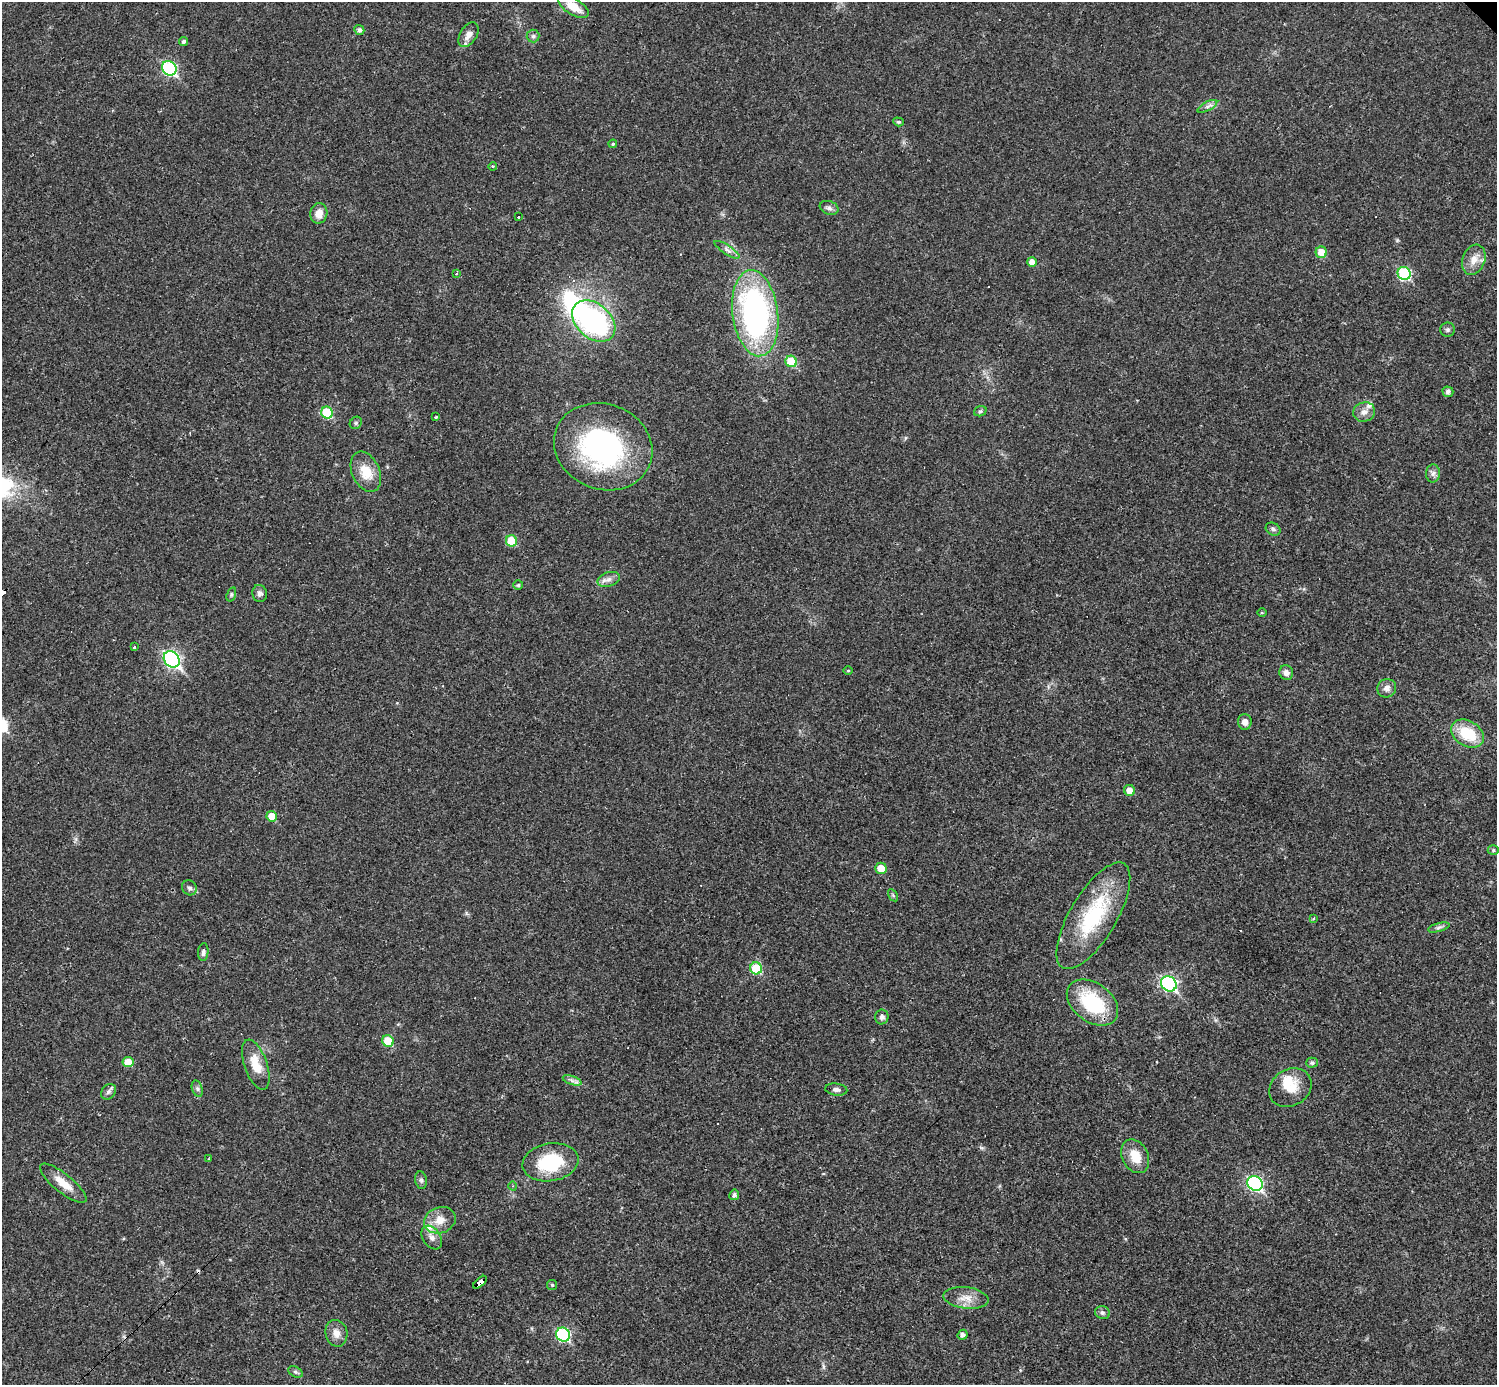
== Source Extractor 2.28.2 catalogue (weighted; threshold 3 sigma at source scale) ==
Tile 7 of 4 x 4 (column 3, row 2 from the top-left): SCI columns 2989-4483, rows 3060-4442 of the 5977 x 5977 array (HDU 1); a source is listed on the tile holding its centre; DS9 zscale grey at full resolution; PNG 1499 x 1387 px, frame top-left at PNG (2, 2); each listed source drawn as its Kron ellipse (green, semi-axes under 4 px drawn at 4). Shown black and unused: <1% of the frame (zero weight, under 3 of 4 exposures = <1% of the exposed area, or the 3 px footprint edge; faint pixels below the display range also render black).
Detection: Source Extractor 2.28.2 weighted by HDU 2 'WHT'; one run over the whole footprint, this tile lists its part. Background 0.0189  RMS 0.0037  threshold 0.0165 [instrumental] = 3 sigma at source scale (4.5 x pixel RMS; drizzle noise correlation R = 1.50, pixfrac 1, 0.05/0.05 arcsec/px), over >= 5 px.
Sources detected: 98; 2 inside a brighter object's white glare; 5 cosmic-ray / hot-pixel residue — neither listed nor drawn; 4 inside a brighter listed object's ellipse — not listed separately; the other 87 listed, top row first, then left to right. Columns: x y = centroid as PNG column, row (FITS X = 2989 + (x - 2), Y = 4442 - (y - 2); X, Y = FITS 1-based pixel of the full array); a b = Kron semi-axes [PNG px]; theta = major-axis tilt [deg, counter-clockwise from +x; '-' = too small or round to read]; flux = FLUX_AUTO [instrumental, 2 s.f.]
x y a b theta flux
573 7 17 8 -31 6.4
359 30 5 5 - 1.1
468 35 14 8 58 2.9
533 36 6 6 - 0.86
184 42 5 4 - 0.8
169 68 8 6 -45 48
1207 106 11 4 28 1.2
898 122 5 4 - 0.51
613 144 4 3 - 0.44
493 166 4 3 - 0.35
829 208 10 6 -19 1.2
319 213 10 8 79 3.7
518 217 3 3 - 0.81
727 250 14 4 -33 1.5
1321 252 6 5 - 5.3
1474 260 16 11 69 3.9
1032 262 5 5 - 2.6
456 273 3 3 - 0.55
1404 273 7 6 - 32
755 313 43 22 -83 100
594 321 24 17 -41 69
1447 330 7 7 - 0.82
791 361 6 5 - 12
1448 392 5 5 - 1.3
980 411 6 5 - 0.68
1364 412 11 9 17 2.5
327 413 6 5 - 16
436 417 4 3 - 0.37
356 423 7 5 46 0.68
603 447 50 42 -21 77
366 472 21 14 -65 7.8
1433 473 9 7 88 1.4
1273 529 8 6 -29 0.91
511 541 6 5 - 11
609 579 11 7 16 1.9
518 585 5 5 - 0.54
260 593 8 7 - 1.4
231 594 7 4 72 0.62
1262 613 4 3 - 0.33
134 647 3 3 - 0.57
172 659 9 7 -46 87
848 671 4 3 - 0.36
1286 673 7 7 - 1.8
1387 688 9 9 - 2
1245 722 8 7 - 1.9
1467 734 17 12 -31 13
1129 790 5 5 - 3
272 816 5 5 - 6.1
1493 850 5 5 - 0.58
881 868 6 5 - 4.5
189 888 8 7 - 1.1
893 895 7 4 -56 0.55
1093 916 60 23 59 31
1313 918 3 3 - 0.64
1439 927 11 3 15 0.96
203 952 9 5 85 1.1
756 968 6 6 - 16
1169 984 8 7 - 66
1092 1003 29 19 -37 25
882 1017 7 6 - 1.2
388 1041 6 5 - 9
128 1062 5 5 - 5.5
1312 1063 5 5 - 0.91
256 1065 26 11 -71 7.3
572 1080 10 4 -19 1.2
1290 1088 22 18 33 7.5
197 1089 8 5 -70 1
836 1089 11 6 -6 1.3
108 1092 8 6 51 1.1
1135 1156 18 13 -65 6.3
209 1159 3 3 - 0.37
550 1162 28 19 10 22
421 1180 9 5 -81 0.91
63 1183 29 9 -39 6
1255 1183 8 7 - 61
513 1186 4 3 - 0.31
734 1195 5 5 - 0.98
440 1220 16 13 19 5
432 1238 13 8 -56 2.4
480 1282 8 4 43 140
552 1285 5 5 - 0.56
966 1298 23 10 -7 4.6
1102 1313 7 6 - 0.96
336 1333 13 11 -77 3
563 1335 7 6 - 38
963 1335 5 5 - 1.4
295 1372 8 5 -27 0.77
Overlapping masked pixels (flux is a lower limit): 1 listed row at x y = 480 1282